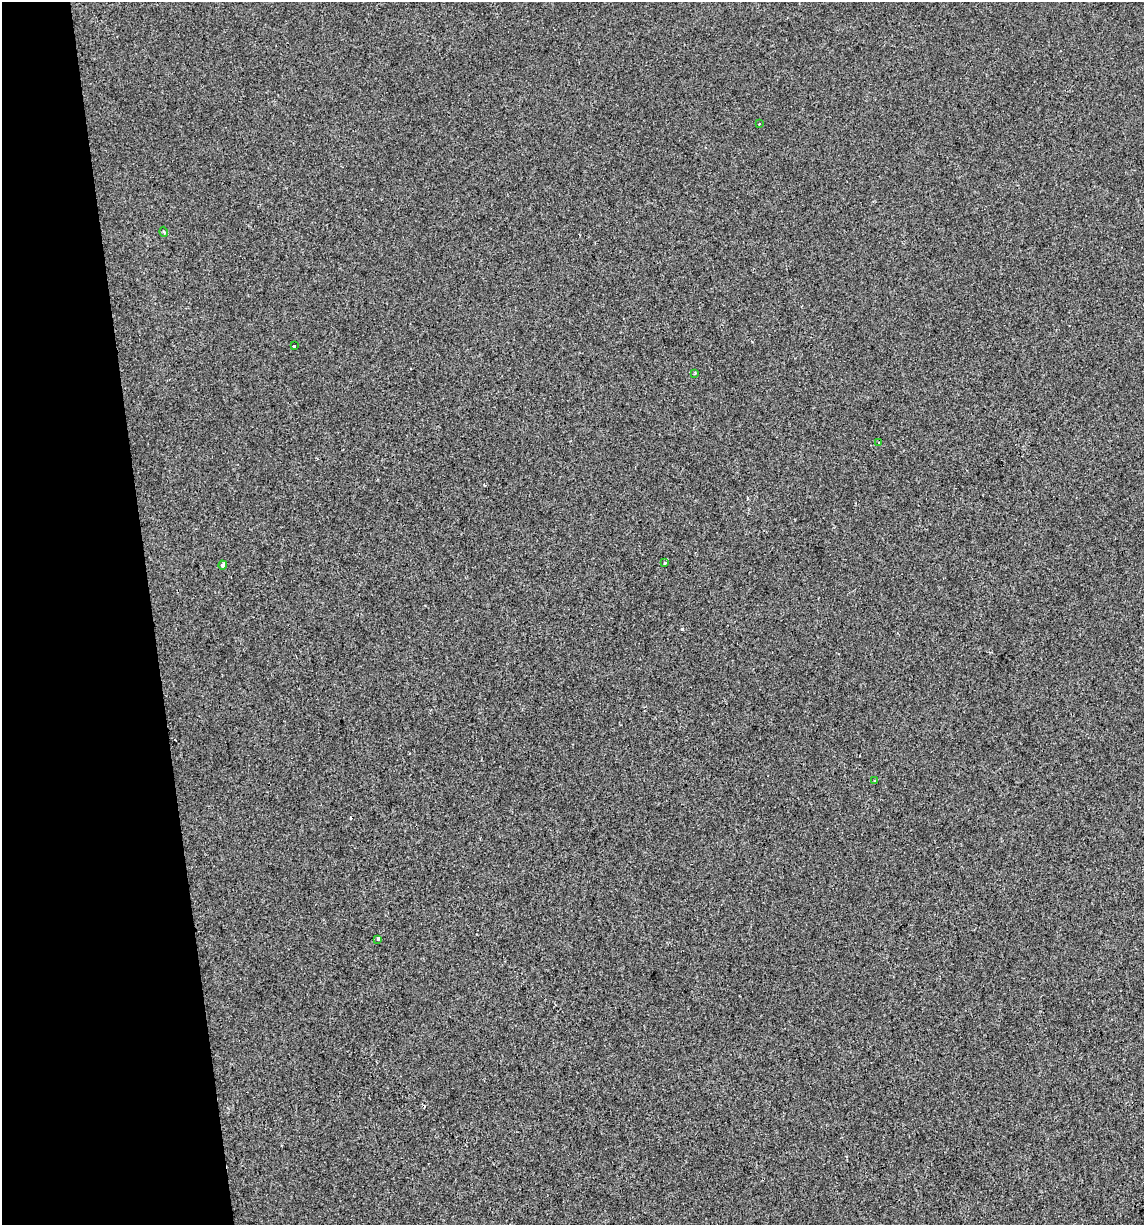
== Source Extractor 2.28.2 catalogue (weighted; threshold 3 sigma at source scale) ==
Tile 5 of 4 x 4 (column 1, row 2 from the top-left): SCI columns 29-1170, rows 2448-3670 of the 4671 x 4894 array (HDU 1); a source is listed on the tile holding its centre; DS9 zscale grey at full resolution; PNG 1146 x 1227 px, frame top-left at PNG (2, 2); each listed source drawn as its Kron ellipse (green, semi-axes under 4 px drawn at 4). Shown black and unused: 13% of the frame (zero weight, under 2 of 3 exposures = <1% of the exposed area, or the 3 px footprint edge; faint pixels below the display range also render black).
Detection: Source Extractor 2.28.2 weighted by HDU 2 'WHT'; one run over the whole footprint, this tile lists its part. Background -4.44e-04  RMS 0.0042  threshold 0.0188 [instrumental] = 3 sigma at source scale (4.5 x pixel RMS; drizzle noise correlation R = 1.50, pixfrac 1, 0.0396/0.0396 arcsec/px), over >= 5 px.
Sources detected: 12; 3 cosmic-ray / hot-pixel residue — neither listed nor drawn; the other 9 listed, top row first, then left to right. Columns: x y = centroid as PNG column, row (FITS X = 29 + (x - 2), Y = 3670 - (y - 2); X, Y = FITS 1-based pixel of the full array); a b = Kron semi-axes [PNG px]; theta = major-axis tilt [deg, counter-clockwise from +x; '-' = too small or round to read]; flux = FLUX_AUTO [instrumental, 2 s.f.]
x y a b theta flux
759 124 2 2 - 0.31
164 232 5 3 - 0.43
294 346 2 2 - 0.35
695 373 4 3 - 0.42
879 443 3 2 - 0.82
665 563 3 3 - 1.1
223 565 4 4 - 1.3
875 781 4 2 - 0.33
378 939 3 3 - 2.6